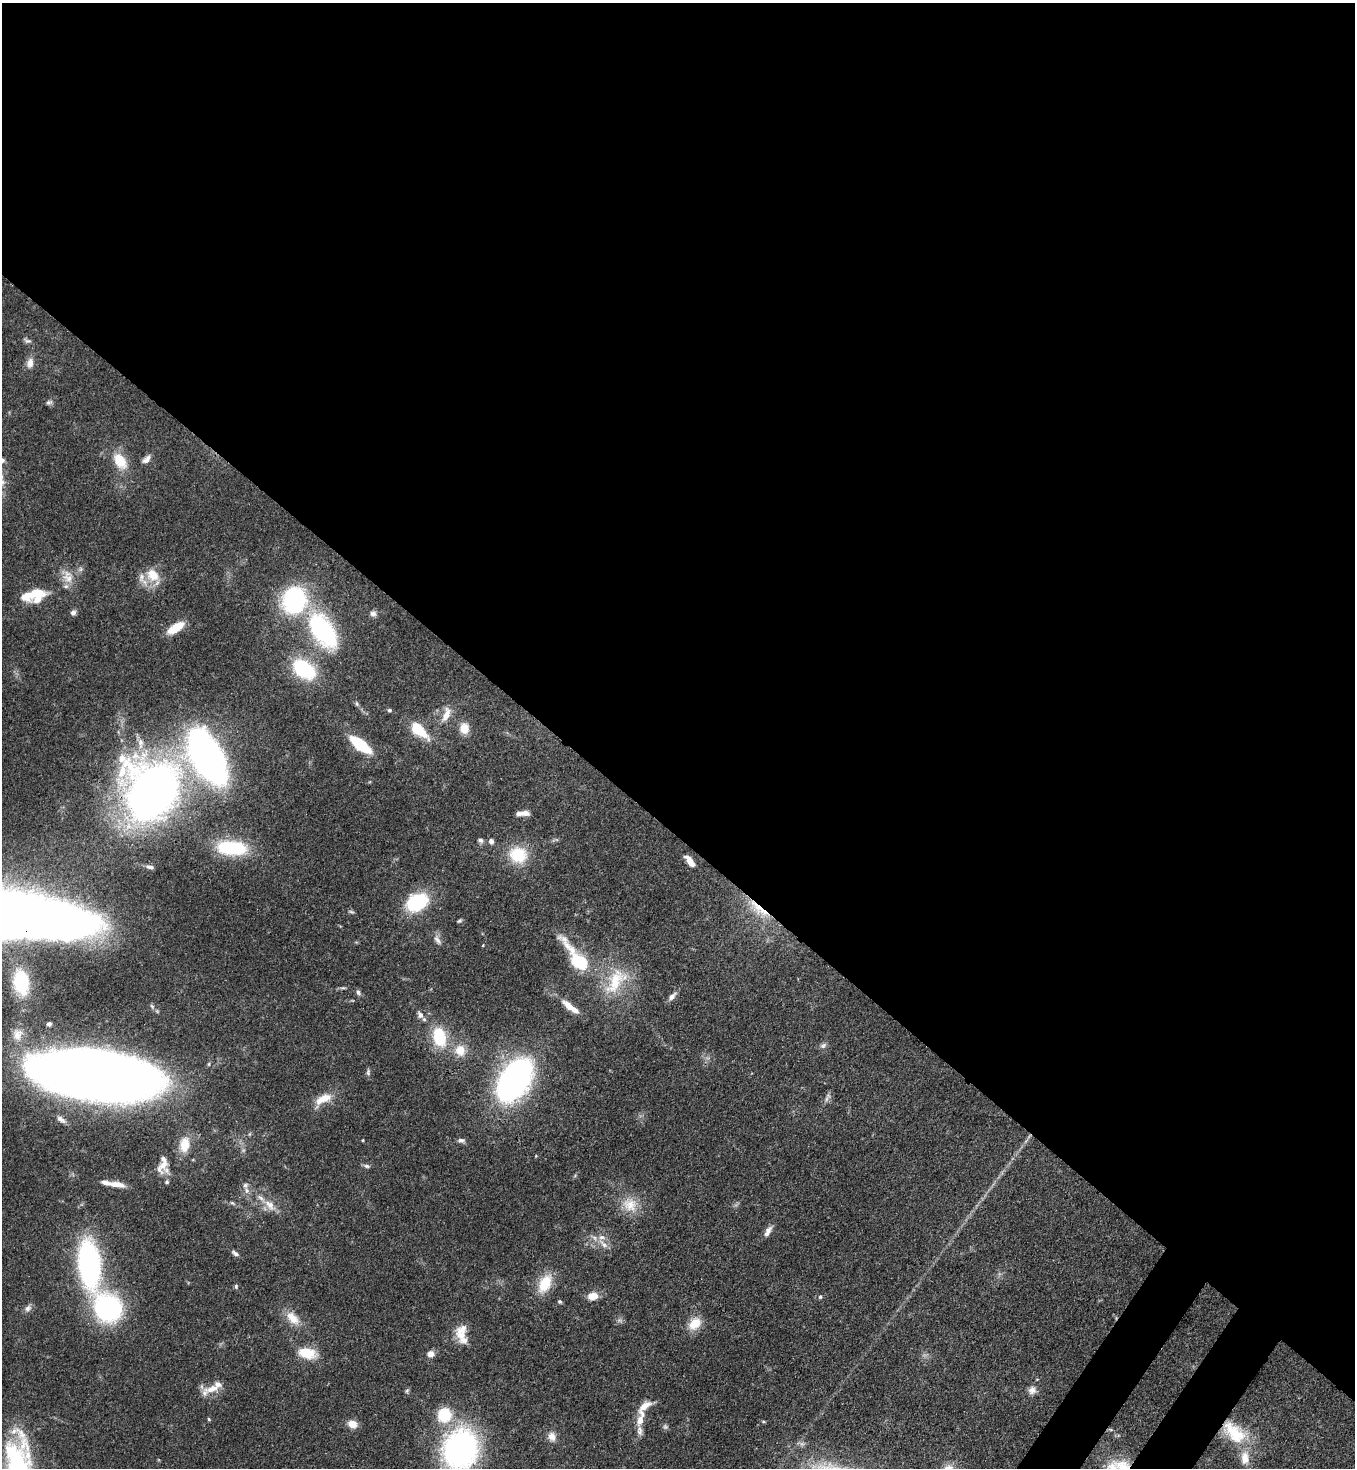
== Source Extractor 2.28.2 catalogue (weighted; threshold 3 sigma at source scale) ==
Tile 3 of 4 x 4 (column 3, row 1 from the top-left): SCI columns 2933-4285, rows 4455-5920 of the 6002 x 5980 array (HDU 1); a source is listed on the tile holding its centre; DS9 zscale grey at full resolution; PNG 1357 x 1470 px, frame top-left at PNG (2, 3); no overlay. Shown black and unused: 58% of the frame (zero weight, under 3 of 4 exposures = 7% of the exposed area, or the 3 px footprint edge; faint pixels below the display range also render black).
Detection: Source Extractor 2.28.2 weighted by HDU 2 'WHT'; one run over the whole footprint, this tile lists its part. Background 0.107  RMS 0.0041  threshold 0.0184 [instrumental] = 3 sigma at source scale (4.5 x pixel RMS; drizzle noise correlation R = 1.50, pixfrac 1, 0.05/0.05 arcsec/px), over >= 5 px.
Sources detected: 110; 2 too faint to see at this stretch — not listed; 14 inside a brighter listed object's ellipse — not listed separately; the other 94 listed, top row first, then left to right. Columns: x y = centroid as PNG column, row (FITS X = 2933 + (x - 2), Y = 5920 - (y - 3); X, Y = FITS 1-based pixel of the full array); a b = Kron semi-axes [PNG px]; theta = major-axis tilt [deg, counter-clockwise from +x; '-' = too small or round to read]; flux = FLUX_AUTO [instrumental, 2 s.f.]
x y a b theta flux
27 341 10 6 -13 1.1
30 363 14 9 79 2.9
49 402 9 6 18 1.1
147 459 13 7 46 2.3
2 460 7 6 - 1.6
120 461 22 14 -56 9.8
2 482 9 8 - 2
153 575 21 13 -52 8.5
68 577 22 14 -66 6.2
37 593 18 9 0 8.8
294 600 25 21 70 53
73 613 8 6 58 1.4
373 613 9 8 - 1.5
175 628 20 8 33 8.4
323 631 46 25 -58 47
304 669 23 14 -35 32
357 704 7 5 -61 0.78
389 710 6 5 - 0.71
446 715 24 10 70 5.1
464 728 12 10 89 5.4
418 729 17 8 -43 16
140 743 17 8 -89 3.2
360 745 17 7 -37 31
208 757 39 21 -63 200
153 790 39 35 84 390
525 813 12 8 -3 2.3
480 840 7 6 - 1.1
491 841 6 5 - 1.6
232 848 31 14 -4 29
518 855 23 20 -17 15
690 861 13 6 -53 4.2
149 867 11 5 -11 1.3
417 902 24 17 26 26
758 909 36 11 -41 11
351 912 8 4 -9 0.63
459 921 6 4 31 0.67
437 940 14 6 -56 1.9
578 959 51 16 -52 29
616 981 44 22 57 20
21 982 22 14 -80 27
358 992 8 5 -79 1
672 996 13 6 48 2
152 1006 7 4 -45 0.76
569 1006 19 7 -43 5.2
420 1015 10 7 -57 2
49 1024 6 5 - 0.97
17 1035 17 14 79 5.3
439 1037 25 16 -76 17
823 1045 9 7 30 1.3
460 1050 16 14 -77 6.9
368 1072 9 5 90 1
95 1075 99 36 -8 700
514 1080 38 22 59 140
828 1096 7 6 - 1.2
323 1099 24 11 26 6.8
61 1119 14 6 -35 2.1
363 1140 3 3 - 0.39
461 1140 10 6 -4 1.3
185 1145 20 12 81 7.4
163 1165 18 11 66 4.7
367 1166 9 5 -14 1.1
167 1182 5 4 - 0.67
116 1184 19 6 -9 4.3
245 1185 8 8 - 1.6
232 1203 6 4 -43 0.64
630 1204 22 20 -26 9
270 1205 19 10 -47 4.8
768 1230 13 7 47 2.4
603 1244 17 6 -44 3
235 1253 11 5 -37 1.3
89 1264 37 16 -84 110
545 1284 23 13 63 12
236 1286 6 5 - 0.66
592 1296 11 8 9 5.1
820 1297 5 5 - 0.76
560 1302 5 5 - 0.69
28 1308 11 8 43 1.8
108 1308 35 30 -58 54
293 1318 22 12 -47 6.5
695 1324 17 12 46 7
461 1335 21 13 -59 6.8
307 1353 22 12 -12 9.5
431 1354 8 8 - 2.5
213 1388 27 9 15 5.7
1032 1390 10 9 - 2.3
407 1391 7 5 59 0.73
444 1415 15 14 - 15
209 1419 5 4 - 0.51
640 1419 25 9 75 5.7
352 1424 8 7 - 5.6
1234 1432 38 20 -40 20
552 1437 13 10 -73 3
460 1449 29 24 66 140
1122 1468 23 20 87 13
Overlapping masked pixels (flux is a lower limit): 4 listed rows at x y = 153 790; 758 909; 1234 1432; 1122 1468
Isophote crosses this tile's border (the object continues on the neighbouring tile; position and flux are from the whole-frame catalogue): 4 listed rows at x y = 2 460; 2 482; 460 1449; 1122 1468